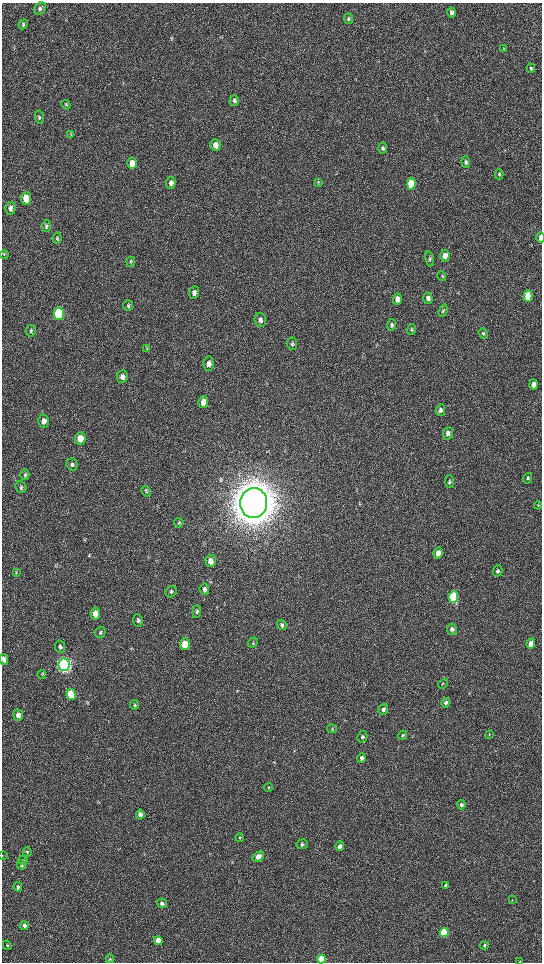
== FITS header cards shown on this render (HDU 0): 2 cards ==
NAXIS1  =                 1080 / length of data axis 1
NAXIS2  =                 1920 / length of data axis 2

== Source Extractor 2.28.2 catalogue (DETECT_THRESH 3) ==
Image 1080 x 1920 px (HDU 0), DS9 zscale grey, zoomed out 1/2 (1 PNG px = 2 x 2 image px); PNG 544 x 964 px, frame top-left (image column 1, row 1919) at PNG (2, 3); each listed source drawn as its Kron ellipse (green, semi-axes under 4 px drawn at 4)
Background 522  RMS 36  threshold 107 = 3 sigma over >= 5 px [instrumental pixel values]
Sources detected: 116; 3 cannot appear on this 1/2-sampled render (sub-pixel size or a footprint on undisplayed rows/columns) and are neither listed nor drawn; the other 113 listed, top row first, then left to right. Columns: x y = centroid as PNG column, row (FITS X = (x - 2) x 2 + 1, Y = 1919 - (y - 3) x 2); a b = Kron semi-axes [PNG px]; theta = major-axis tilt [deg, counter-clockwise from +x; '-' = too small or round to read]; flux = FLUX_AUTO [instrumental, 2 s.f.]
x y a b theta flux
40 9 7 5 44 2.2e+04
451 12 5 4 - 2.7e+04
348 19 5 4 - 1.2e+04
23 24 5 4 - 1.1e+04
504 49 4 3 - 5.6e+03
531 68 4 3 - 9.6e+03
234 101 5 4 - 1.3e+04
66 105 5 3 - 6.5e+03
39 117 7 4 -82 1.0e+04
70 134 4 3 - 5.7e+03
215 145 6 5 - 6.2e+04
383 148 5 4 - 1.2e+04
466 162 6 4 -84 1.3e+04
132 163 6 5 - 1.0e+05
499 174 5 3 - 9.8e+03
171 183 6 5 - 3.5e+04
318 183 4 3 - 5.7e+03
411 184 6 4 -87 3.6e+05
26 198 6 5 - 1.4e+05
11 208 6 5 - 2.7e+04
47 226 6 4 87 1.2e+04
57 238 5 4 - 9.6e+03
540 238 5 3 - 3.7e+04
4 255 4 2 - 4.4e+03
445 256 6 4 87 6.6e+04
430 259 7 4 -76 1.1e+04
131 262 5 4 - 9.7e+03
442 276 5 2 - 6.0e+03
194 293 6 5 - 2.8e+04
528 296 5 4 - 3.1e+05
428 298 6 4 -87 2.5e+04
397 299 6 4 88 4.3e+04
128 306 5 5 - 1.0e+04
443 311 6 4 71 1.2e+04
59 314 6 5 - 9.5e+05
260 320 7 5 -84 2.8e+04
392 325 6 4 83 1.3e+04
412 330 5 4 - 9.4e+03
31 331 6 5 - 1.3e+04
483 333 5 4 - 1.0e+04
292 344 6 5 - 1.3e+04
147 348 3 2 - 5.2e+03
209 364 7 5 -89 4.0e+04
122 377 6 5 - 3.3e+04
533 384 5 4 - 3.3e+04
203 402 6 5 - 5.6e+04
440 410 6 4 80 2.5e+04
43 421 6 5 - 4.2e+04
448 433 6 5 - 3.0e+04
80 438 6 5 - 1.2e+05
72 464 6 5 - 1.6e+04
25 475 5 4 - 1.1e+04
528 478 5 3 - 1.0e+04
449 482 6 4 -85 1.2e+04
21 487 6 5 - 1.3e+04
146 491 6 4 -61 1.0e+04
254 503 15 13 84 2.7e+07
538 505 4 2 - 5.0e+03
179 523 5 4 - 8.2e+03
438 553 5 4 - 6.1e+04
211 561 6 5 - 6.3e+04
498 571 6 4 72 1.3e+04
16 572 3 2 - 5.8e+03
204 589 5 5 - 2.2e+04
171 592 6 5 - 1.4e+04
453 597 6 4 83 9.1e+05
197 612 6 4 84 1.4e+04
95 613 6 5 - 7.8e+04
138 620 6 5 - 1.6e+04
282 625 5 4 - 1.3e+04
452 629 6 4 -82 2.0e+04
100 632 5 5 - 1.2e+04
253 642 5 4 - 8.7e+03
185 644 5 5 - 1.9e+05
531 644 5 4 - 7.6e+04
60 647 6 5 - 1.8e+04
4 659 5 4 - 3.3e+04
64 665 6 5 - 3.8e+06
42 674 4 2 - 4.3e+03
443 684 5 2 - 5.4e+03
71 694 5 4 - 4.2e+05
446 703 5 4 - 1.9e+04
134 705 5 4 - 8.6e+03
383 709 6 4 73 2.3e+04
18 715 6 5 - 3.9e+04
332 729 5 3 - 6.4e+03
489 734 4 2 - 4.3e+03
403 735 5 4 - 9.1e+03
362 737 6 4 59 1.4e+04
361 758 5 4 - 1.7e+04
268 787 4 3 - 5.5e+03
461 805 5 4 - 1.9e+04
140 814 5 4 - 2.5e+04
240 838 4 4 - 6.7e+03
302 844 5 5 - 1.3e+04
340 846 5 4 - 3.0e+04
27 852 4 4 - 8.9e+03
2 856 3 1 - 2.5e+03
258 857 6 4 36 6.4e+04
23 861 4 4 - 8.7e+03
21 865 5 4 - 9.9e+03
446 885 4 3 - 1.8e+04
18 887 5 4 - 1.3e+04
512 900 4 3 - 4.5e+03
162 903 5 4 - 2.2e+04
24 926 4 4 - 2.7e+04
444 933 4 4 - 5.9e+05
158 941 4 4 - 1.0e+05
7 945 5 3 - 8.1e+03
484 945 4 3 - 1.3e+04
110 959 4 3 - 6.8e+03
322 959 4 4 - 4.7e+05
520 961 4 3 - 5.7e+03
At the frame edge (FLAGS 8, measured only in part): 5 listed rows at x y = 540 238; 4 659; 2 856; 322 959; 520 961
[3 sub-pixel or undisplayed-footprint detections neither listed nor drawn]